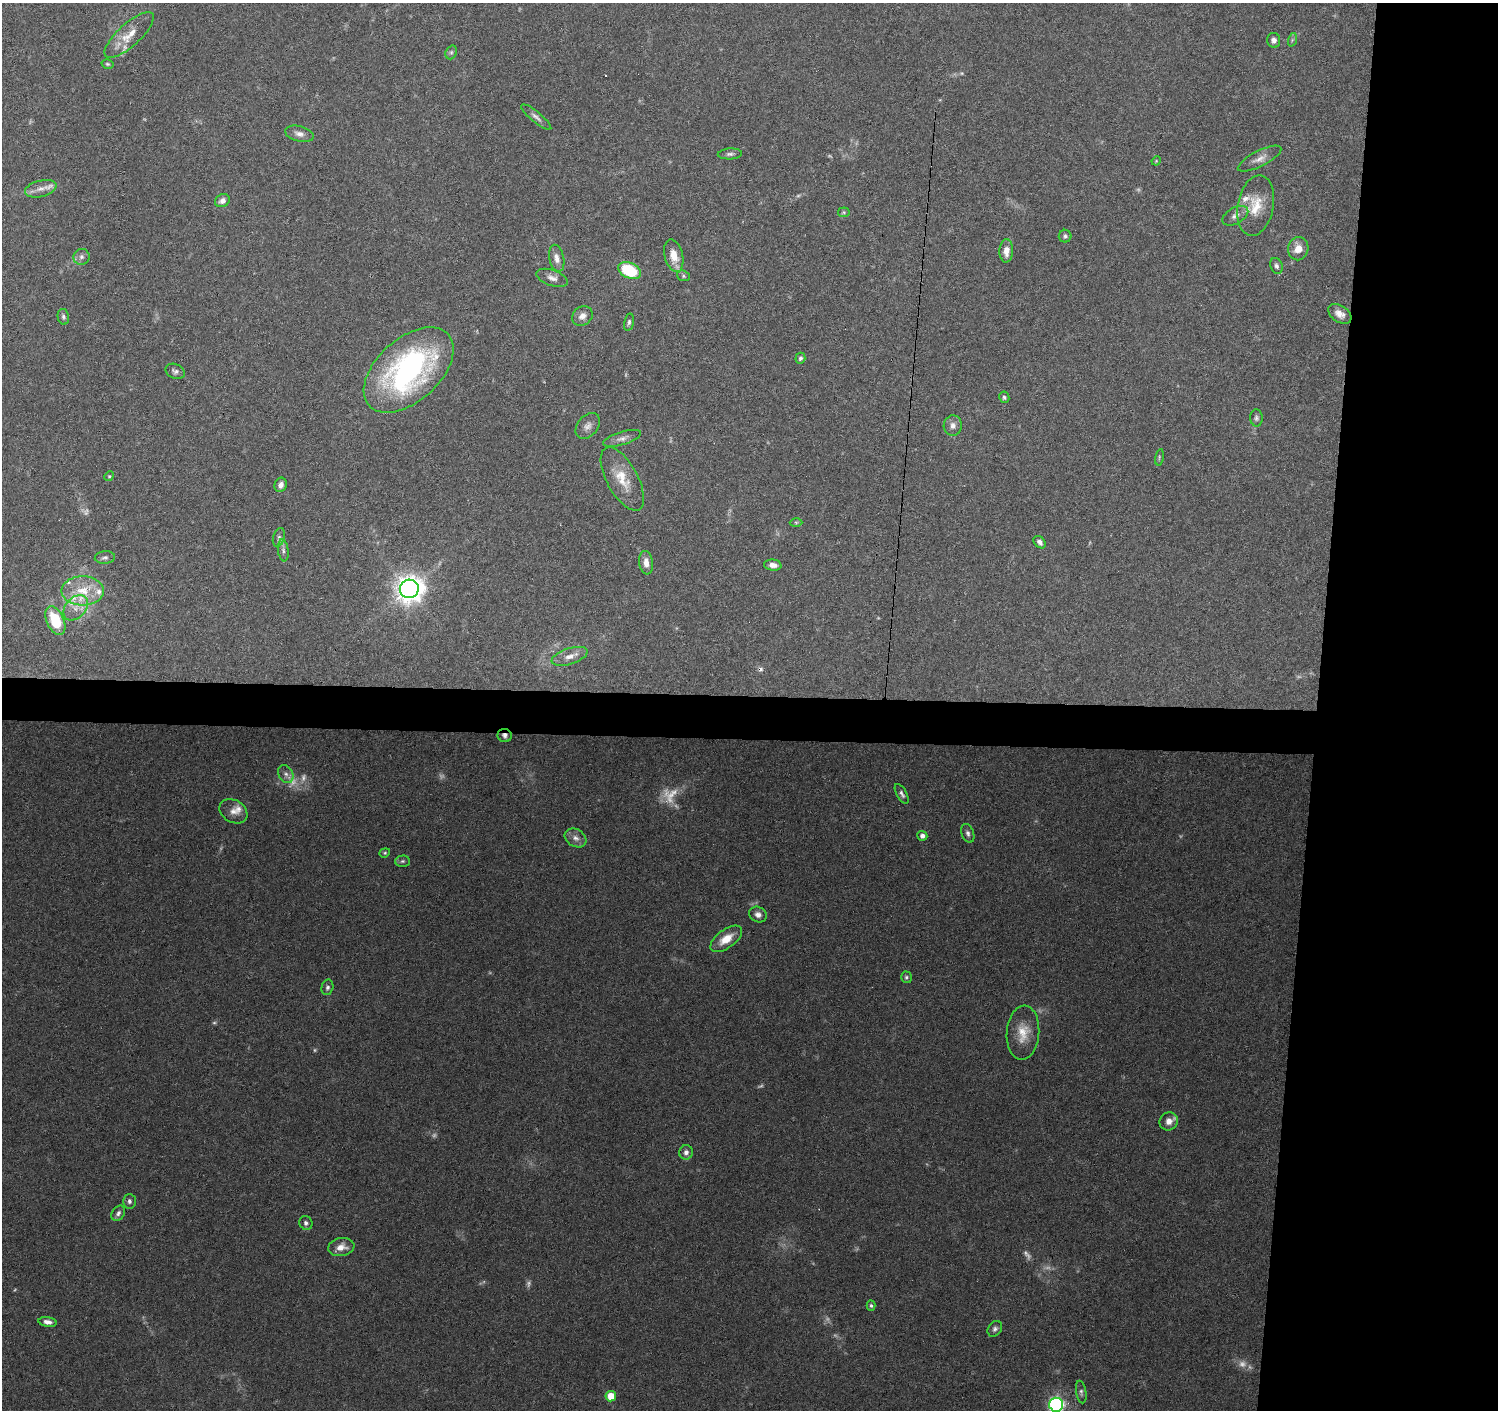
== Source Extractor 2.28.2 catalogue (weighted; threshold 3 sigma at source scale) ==
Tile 6 of 3 x 3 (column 3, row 2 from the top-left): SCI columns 2993-4488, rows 1635-3042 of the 4493 x 4730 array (HDU 1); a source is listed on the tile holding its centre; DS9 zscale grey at full resolution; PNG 1500 x 1412 px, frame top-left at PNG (2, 3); each listed source drawn as its Kron ellipse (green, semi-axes under 4 px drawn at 4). Shown black and unused: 15% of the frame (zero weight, under 3 of 6 exposures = <1% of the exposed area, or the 3 px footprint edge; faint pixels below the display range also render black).
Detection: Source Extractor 2.28.2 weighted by HDU 2 'WHT'; one run over the whole footprint, this tile lists its part. Background 0.0874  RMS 0.0044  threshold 0.0182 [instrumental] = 3 sigma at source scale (4.09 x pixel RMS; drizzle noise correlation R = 1.36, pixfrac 0.8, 0.0396/0.0396 arcsec/px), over >= 5 px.
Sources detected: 109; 19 too faint to see at this stretch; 4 cosmic-ray / hot-pixel residue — neither listed nor drawn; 7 inside a brighter listed object's ellipse — not listed separately; the other 79 listed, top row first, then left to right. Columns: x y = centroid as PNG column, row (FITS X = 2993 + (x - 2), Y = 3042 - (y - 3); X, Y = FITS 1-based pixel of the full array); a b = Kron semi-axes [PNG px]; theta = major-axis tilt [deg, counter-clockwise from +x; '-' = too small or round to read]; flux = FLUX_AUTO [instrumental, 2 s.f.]
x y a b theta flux
129 35 31 11 42 8.2
1274 40 7 6 - 1.8
1292 40 7 4 72 0.64
451 52 7 5 69 0.9
108 64 6 4 -15 0.67
536 117 19 5 -39 1.9
299 134 14 7 -14 2.7
730 154 12 5 3 1.4
1260 159 24 8 27 3.5
1156 161 5 4 - 0.4
41 189 16 8 14 3.5
222 201 7 6 - 2.1
1256 206 31 18 78 12
844 212 6 5 - 0.59
1235 216 14 8 29 2.6
1065 236 6 6 - 0.91
1298 249 11 10 - 4.7
1006 251 11 7 87 3.9
674 256 17 9 -76 6.4
81 257 8 8 - 1.5
557 258 13 7 -77 2.9
1276 266 8 6 -70 1.2
630 271 12 7 -25 21
683 276 6 5 - 0.75
552 278 16 8 -19 2.6
1340 314 13 8 -35 3.4
582 316 11 9 35 2.9
63 317 8 5 -78 1
629 322 9 5 77 0.99
800 358 5 5 - 1
409 370 53 31 42 100
175 371 10 7 -24 1.4
1004 397 6 5 - 1
1256 418 8 6 -88 1.1
588 426 14 10 50 2.7
953 426 10 9 - 2.4
622 438 20 6 17 2.6
1159 457 8 3 78 0.59
109 476 5 4 - 0.5
622 479 35 15 -61 11
281 485 7 6 - 2
796 522 6 4 -1 0.59
279 537 9 5 73 1.2
1040 542 7 5 -46 1.5
283 550 11 5 -82 1.3
105 558 10 6 5 1.3
646 563 12 7 -83 3.6
773 565 9 5 -6 2.8
409 589 9 9 - 480
83 591 21 14 0 11
76 608 14 10 46 4.7
55 620 15 8 -66 18
570 656 18 8 18 3.7
505 736 7 6 - 1.5
286 774 10 7 -61 1.9
902 794 11 5 -61 1.3
233 811 15 11 -32 3.5
968 833 10 6 -69 1.4
922 836 5 5 - 2.2
576 838 12 8 -31 2.5
385 853 5 4 - 0.57
402 861 7 5 2 0.95
758 915 9 7 -26 2.1
726 939 18 9 37 7.2
906 977 6 5 - 0.79
327 987 8 6 75 1.2
1023 1033 27 16 85 8.9
1169 1121 9 9 - 3.3
686 1152 7 6 - 1.9
129 1201 7 6 - 1.3
118 1213 8 6 55 1.4
306 1223 7 6 - 1.5
341 1247 13 9 8 4
871 1306 5 4 - 0.77
48 1322 9 5 -9 1.9
995 1329 8 6 53 1.3
1081 1392 11 5 -81 1.2
611 1396 5 5 - 6.4
1056 1405 7 7 - 100
Overlapping masked pixels (flux is a lower limit): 1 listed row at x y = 505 736
Isophote crosses this tile's border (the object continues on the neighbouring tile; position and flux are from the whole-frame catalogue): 1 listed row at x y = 1056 1405